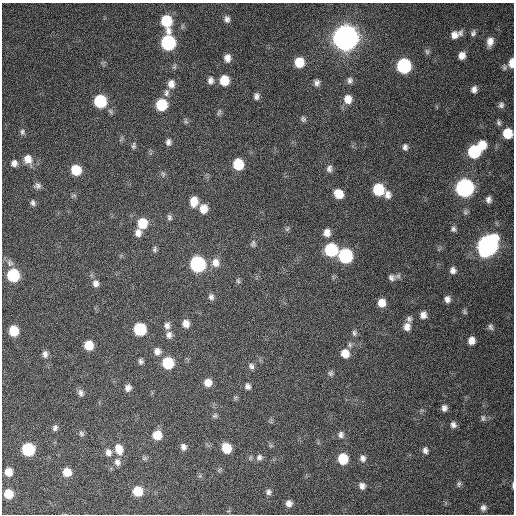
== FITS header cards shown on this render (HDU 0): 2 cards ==
NAXIS1  =                  512 / Axis length
NAXIS2  =                  512 / Axis length

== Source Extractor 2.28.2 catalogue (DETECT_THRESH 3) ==
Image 512 x 512 px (HDU 0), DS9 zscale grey, 1 PNG px = 1 image px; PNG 516 x 516 px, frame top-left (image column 1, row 512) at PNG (2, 3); no overlay
Background 113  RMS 11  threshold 32.7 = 3 sigma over >= 5 px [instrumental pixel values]
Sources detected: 129; all 129 listed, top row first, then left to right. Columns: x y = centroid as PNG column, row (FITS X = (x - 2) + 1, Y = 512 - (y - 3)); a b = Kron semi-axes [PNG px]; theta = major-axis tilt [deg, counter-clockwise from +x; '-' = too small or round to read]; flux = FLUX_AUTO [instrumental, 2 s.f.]
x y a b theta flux
227 19 9 7 -86 3.1e+03
166 21 13 8 -77 3.1e+04
460 33 10 7 70 2.7e+03
473 33 8 6 72 2.1e+03
454 35 10 9 - 5.1e+03
345 38 10 10 - 1.2e+06
490 42 10 7 78 5.6e+03
168 43 9 8 - 9.8e+04
427 52 8 6 -87 1.7e+03
462 55 8 7 - 4.9e+03
227 58 8 7 - 4.7e+03
299 62 8 8 - 1.6e+04
512 63 9 5 88 8.1e+03
404 66 9 8 - 9.2e+04
504 67 8 6 -79 1.7e+03
210 80 9 7 82 3.2e+03
224 80 8 8 - 1.6e+04
350 80 9 7 76 2.6e+03
317 83 7 6 - 2.9e+03
171 84 11 9 -88 5.0e+03
474 89 7 6 - 3.3e+03
166 93 10 7 82 2.9e+03
256 96 7 5 84 2.6e+03
348 99 10 8 87 7.8e+03
100 101 9 8 - 5.0e+04
161 105 9 8 - 3.1e+04
501 105 9 7 63 2.4e+03
219 112 10 5 71 1.5e+03
303 119 7 6 - 1.6e+03
186 121 7 4 -44 1.3e+03
499 123 8 6 -79 1.7e+03
22 132 8 6 -79 2.0e+03
508 133 8 7 - 1.7e+04
168 142 7 6 - 2.6e+03
482 145 8 8 - 1.2e+04
133 146 9 5 -89 1.7e+03
405 147 8 6 -86 2.4e+03
474 152 9 8 - 5.6e+04
28 159 11 10 - 7.4e+03
14 163 8 7 - 3.6e+03
238 164 8 8 - 2.6e+04
329 168 9 7 80 2.9e+03
76 170 8 8 - 2.0e+04
163 174 7 5 -77 1.5e+03
37 186 9 8 - 2.6e+03
465 188 9 9 - 2.5e+05
378 189 9 8 - 3.1e+04
339 194 9 7 -50 1.1e+04
388 195 9 8 - 4.4e+03
74 196 8 4 9 1.2e+03
488 200 6 5 - 2.7e+03
194 201 10 8 83 9.9e+03
33 203 8 5 -76 2.2e+03
203 209 10 8 88 8.2e+03
169 217 9 6 -84 2.0e+03
142 223 10 9 - 1.9e+04
287 229 9 4 55 1.3e+03
453 229 7 6 - 1.9e+03
138 233 9 8 - 4.6e+03
327 233 9 8 - 5.3e+03
253 244 10 7 75 2.1e+03
487 245 11 9 58 4.3e+05
155 249 8 6 81 1.7e+03
331 250 9 8 - 5.6e+04
345 256 9 9 - 9.0e+04
215 263 12 10 -75 6.5e+03
198 264 9 8 - 1.3e+05
453 270 7 7 - 3.2e+03
13 275 9 8 - 5.2e+04
392 277 10 9 - 3.3e+03
238 281 7 4 -65 1.3e+03
95 283 9 8 - 3.5e+03
211 297 8 7 - 2.5e+03
447 299 8 7 - 3.5e+03
382 303 8 7 - 8.1e+03
465 312 7 5 -56 1.3e+03
423 315 8 7 - 4.4e+03
409 319 9 8 - 2.5e+03
186 323 8 7 - 5.3e+03
167 325 9 8 - 3.4e+03
407 327 10 8 75 5.2e+03
491 327 9 6 -63 2.2e+03
140 329 8 8 - 4.8e+04
14 331 8 7 - 1.9e+04
354 333 8 6 -84 1.8e+03
169 335 9 7 -81 3.5e+03
471 341 8 7 - 5.6e+03
89 345 8 7 - 1.4e+04
157 351 9 9 - 4.4e+03
345 353 9 8 - 9.1e+03
45 354 9 7 -87 3.1e+03
141 361 7 6 - 2.0e+03
168 363 9 8 - 3.3e+04
251 366 8 7 - 2.4e+03
330 373 7 6 - 1.8e+03
208 383 8 8 - 7.1e+03
248 386 8 7 - 2.6e+03
128 388 8 7 - 3.6e+03
81 393 9 7 -69 2.8e+03
444 408 8 7 - 3.1e+03
215 416 7 6 - 1.6e+03
483 418 9 6 -85 2.1e+03
453 425 8 7 - 3.0e+03
55 428 7 5 68 2.1e+03
81 433 8 6 -64 1.9e+03
157 435 9 8 - 1.3e+04
341 435 9 8 - 2.9e+03
271 446 6 4 -19 1.0e+03
183 447 7 6 - 3.1e+03
226 448 8 7 - 1.7e+04
28 449 8 8 - 5.8e+04
119 449 12 9 -74 9.2e+03
425 450 8 6 -86 2.8e+03
108 452 9 8 - 4.0e+03
259 457 9 8 - 3.0e+03
144 458 8 6 1 1.5e+03
363 458 8 7 - 3.0e+03
343 459 8 8 - 2.3e+04
117 462 10 8 -70 3.8e+03
9 472 7 7 - 8.2e+03
67 472 8 8 - 9.7e+03
459 484 8 6 71 1.7e+03
513 485 8 3 -87 1.1e+03
362 486 8 7 - 3.4e+03
137 491 8 7 - 2.0e+04
269 492 7 6 - 2.4e+03
8 494 7 7 - 1.3e+04
289 503 7 6 - 3.9e+03
483 508 8 7 - 2.7e+03
At the frame edge (FLAGS 8, measured only in part): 3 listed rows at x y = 512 63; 508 133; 513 485